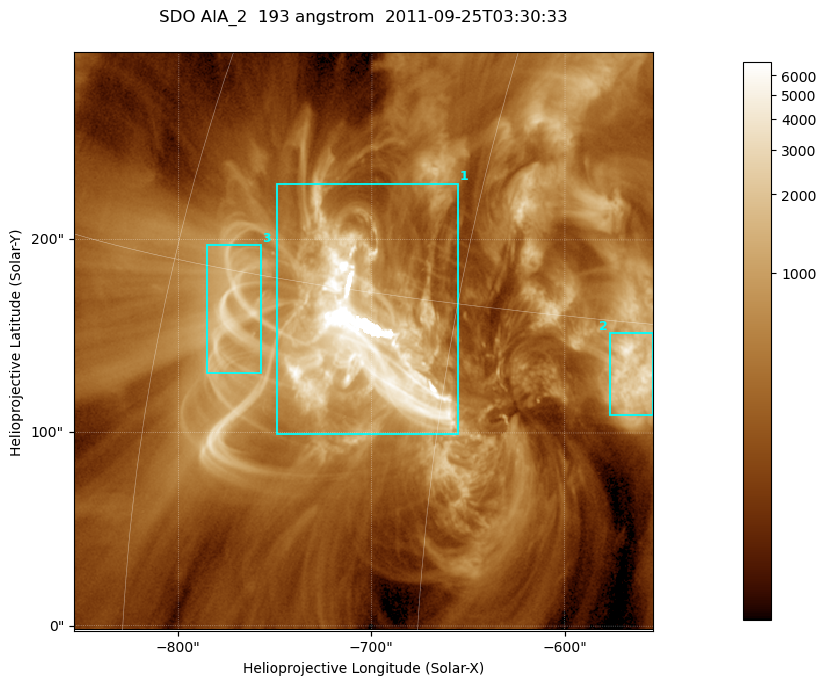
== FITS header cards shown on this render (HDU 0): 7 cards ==
TELESCOP= 'SDO     '           /
INSTRUME= 'AIA_2   '           /
WAVELNTH=                  193 /
WAVEUNIT= 'angstrom'           /
DATE-OBS= '2011-09-25T03:30:33.15' /
CTYPE1  = 'HPLN-TAN'           /
CTYPE2  = 'HPLT-TAN'           /

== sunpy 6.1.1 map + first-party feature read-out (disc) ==
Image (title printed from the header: SDO AIA_2  193 angstrom  2011-09-25T03:30:33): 499 x 499 px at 0.601 arcsec/px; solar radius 957 arcsec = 1592 px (partial field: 3.1% of the solar disc is inside the frame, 100% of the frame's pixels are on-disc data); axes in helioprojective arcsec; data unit not stated in the header (colour bar unlabelled)
Orientation: roll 0.0577 deg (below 1 deg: not rotated)
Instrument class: DISC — disc imager (sunpy class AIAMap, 193 A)
Bright regions (active regions / flare kernels): reference = the on-disc median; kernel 5 px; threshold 5 sigma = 1163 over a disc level ~348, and >= 1.15x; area >= 249 px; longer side >= 6 px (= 3.6 arcsec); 3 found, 3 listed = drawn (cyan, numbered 1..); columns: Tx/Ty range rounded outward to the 2 arcsec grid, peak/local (2 s.f.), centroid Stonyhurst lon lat
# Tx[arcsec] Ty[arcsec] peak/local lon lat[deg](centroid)
1 -750..-654 98..230 47 -49 +13
2 -578..-554 108..152 12 -37 +13
3 -786..-756 130..198 9.1 -56 +14